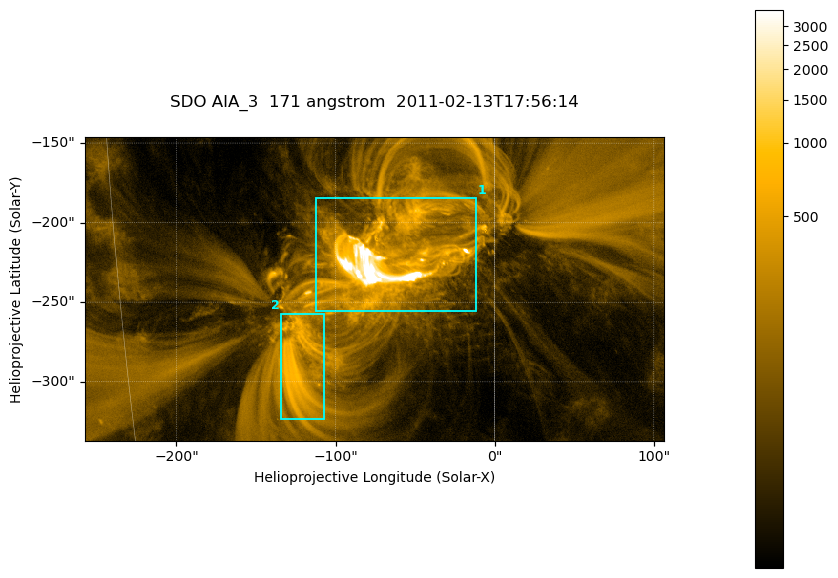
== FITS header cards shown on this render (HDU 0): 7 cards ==
TELESCOP= 'SDO     '           /
INSTRUME= 'AIA_3   '           /
WAVELNTH=                  171 /
WAVEUNIT= 'angstrom'           /
DATE-OBS= '2011-02-13T17:56:14.54' /
CTYPE1  = 'HPLN-TAN'           /
CTYPE2  = 'HPLT-TAN'           /

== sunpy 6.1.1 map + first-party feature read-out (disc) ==
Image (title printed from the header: SDO AIA_3  171 angstrom  2011-02-13T17:56:14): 607 x 318 px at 0.599 arcsec/px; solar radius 972 arcsec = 1622 px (partial field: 2.3% of the solar disc is inside the frame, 100% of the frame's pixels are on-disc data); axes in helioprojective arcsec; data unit not stated in the header (colour bar unlabelled)
Pointing: header CRPIX1/2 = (2056.06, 2043.72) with CRVAL1/2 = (0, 0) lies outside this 607 x 318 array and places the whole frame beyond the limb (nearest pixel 1.39 R_sun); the SolarSoft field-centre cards XCEN/YCEN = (-75.33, -241.7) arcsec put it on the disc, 1319 arcsec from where CRPIX/CRVAL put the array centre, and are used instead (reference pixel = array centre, CRVAL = XCEN/YCEN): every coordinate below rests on XCEN/YCEN
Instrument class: DISC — disc imager (sunpy class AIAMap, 171 A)
Bright regions (active regions / flare kernels): reference = the on-disc median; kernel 5 px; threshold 5 sigma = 307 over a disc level ~61.9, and >= 1.15x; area >= 193 px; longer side >= 4 px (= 2.4 arcsec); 2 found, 2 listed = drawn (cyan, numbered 1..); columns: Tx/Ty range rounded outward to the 2 arcsec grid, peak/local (2 s.f.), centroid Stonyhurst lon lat
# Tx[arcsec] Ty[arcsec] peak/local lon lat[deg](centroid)
1 -112..-10 -256..-184 203 -4 -20
2 -136..-106 -324..-256 13 -8 -24